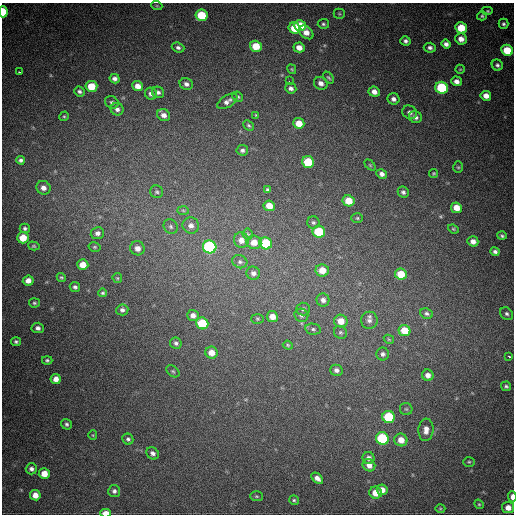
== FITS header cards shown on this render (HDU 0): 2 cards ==
NAXIS1  =                  512
NAXIS2  =                  512

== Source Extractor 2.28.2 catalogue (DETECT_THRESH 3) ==
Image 512 x 512 px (HDU 0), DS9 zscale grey, 1 PNG px = 1 image px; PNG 516 x 516 px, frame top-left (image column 1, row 512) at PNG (2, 3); each listed source drawn as its Kron ellipse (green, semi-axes under 4 px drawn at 4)
Background 772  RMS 22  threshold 65.6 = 3 sigma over >= 5 px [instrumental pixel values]
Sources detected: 152; all 152 listed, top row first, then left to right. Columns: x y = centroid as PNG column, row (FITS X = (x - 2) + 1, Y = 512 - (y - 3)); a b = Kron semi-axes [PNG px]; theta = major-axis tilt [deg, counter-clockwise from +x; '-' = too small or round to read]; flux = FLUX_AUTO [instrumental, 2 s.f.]
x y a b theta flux
157 6 5 3 - 1600
488 11 6 4 0 2300
3 12 5 4 - 48000
339 14 5 5 - 1800
201 15 6 5 - 54000
482 16 5 4 - 2200
323 24 5 5 - 2700
504 24 5 5 - 3100
300 26 6 5 - 44000
294 28 6 5 - 34000
461 28 6 5 - 41000
306 32 8 5 -40 12000
461 39 6 5 - 12000
405 41 5 5 - 4000
446 44 5 4 - 5700
256 46 6 5 - 33000
178 47 6 5 - 4000
299 47 5 5 - 11000
430 48 6 5 - 4600
507 50 6 5 - 42000
497 65 6 5 - 3800
292 69 5 3 - 1500
460 69 5 4 - 1700
19 72 3 2 - 3300
328 78 7 4 -49 2600
115 79 5 4 - 5100
289 81 2 2 - 3300
456 81 5 5 - 7900
321 83 7 6 - 7100
186 84 7 5 -25 5800
91 86 6 5 - 35000
138 86 5 5 - 11000
291 88 6 5 - 5200
442 88 6 6 - 110000
79 91 5 5 - 3600
158 92 6 5 - 4300
374 92 5 5 - 8500
151 94 6 5 - 5900
486 96 5 5 - 12000
238 97 5 5 - 2500
393 99 6 5 - 6000
227 101 11 6 32 7400
112 102 7 6 - 3400
117 109 6 6 - 5200
410 112 7 6 - 6100
164 115 7 5 -29 7700
256 115 3 3 - 1600
64 116 5 4 - 2000
415 117 6 6 - 6500
299 123 5 5 - 19000
249 125 6 4 -44 2500
242 150 6 5 - 4100
21 160 4 4 - 3400
308 162 6 6 - 55000
370 165 6 4 -45 1700
458 167 6 5 - 2400
434 173 4 4 - 1900
382 174 5 4 - 6300
43 188 7 6 - 8300
268 190 4 3 - 2700
157 192 6 6 - 3100
403 192 6 5 - 4200
348 201 6 5 - 24000
269 206 6 5 - 19000
456 208 5 5 - 17000
183 210 6 4 -2 2200
357 218 6 5 - 2200
313 222 6 6 - 2900
191 225 8 8 - 8400
171 227 8 6 -49 4500
25 228 5 4 - 3100
453 229 5 4 - 1900
319 232 6 6 - 69000
97 233 7 6 - 6000
248 234 5 5 - 2000
502 236 5 4 - 2800
23 238 6 5 - 27000
241 240 8 7 - 9600
473 241 5 5 - 8600
254 242 7 7 - 15000
266 243 6 6 - 78000
34 246 6 4 -16 2100
95 247 6 4 -14 2200
210 247 7 6 - 230000
137 248 7 7 - 9100
495 252 4 4 - 4100
240 262 8 6 -24 4100
83 265 5 5 - 17000
322 270 7 6 - 19000
253 273 7 6 - 6100
401 274 6 5 - 34000
61 277 5 4 - 2000
117 278 5 4 - 1800
28 281 5 5 - 9900
75 287 5 5 - 3700
103 293 4 4 - 2500
323 300 6 6 - 6300
34 303 5 4 - 2500
303 309 6 6 - 4400
122 310 6 5 - 4800
427 314 6 5 - 3700
507 314 7 5 -49 4000
193 315 6 5 - 6700
301 315 7 6 - 4400
272 317 5 5 - 13000
257 319 6 5 - 2200
369 320 8 8 - 6400
341 321 7 6 - 18000
202 323 6 6 - 67000
38 328 6 5 - 5400
313 329 8 5 -10 3500
404 331 6 5 - 29000
340 332 7 6 - 3100
389 339 5 4 - 1600
16 342 5 4 - 2900
176 343 6 5 - 3500
288 345 5 4 - 1900
211 353 6 6 - 15000
383 354 6 6 - 4500
509 356 3 3 - 13000
47 360 5 4 - 2700
336 370 6 5 - 5800
173 371 7 5 -39 2400
428 375 6 5 - 8200
56 379 5 5 - 9900
506 386 5 5 - 3100
406 409 6 6 - 2800
389 417 6 6 - 81000
67 424 5 5 - 3100
426 430 11 7 85 12000
93 435 5 4 - 1600
382 438 6 6 - 120000
128 439 6 5 - 3400
401 440 6 6 - 16000
153 453 7 5 -44 5200
368 458 6 6 - 6200
469 462 6 5 - 2200
369 465 6 6 - 9700
31 469 5 5 - 4800
44 474 5 5 - 18000
317 478 7 4 -41 7700
382 490 5 5 - 11000
114 491 6 6 - 4200
376 493 6 6 - 20000
35 495 5 5 - 12000
256 496 6 5 - 2200
512 497 5 3 - 11000
294 500 5 4 - 2500
479 504 5 4 - 1900
508 508 6 5 - 12000
440 509 5 3 - 1400
106 513 5 3 - 19000
At the frame edge (FLAGS 8, measured only in part): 3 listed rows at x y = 3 12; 512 497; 106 513